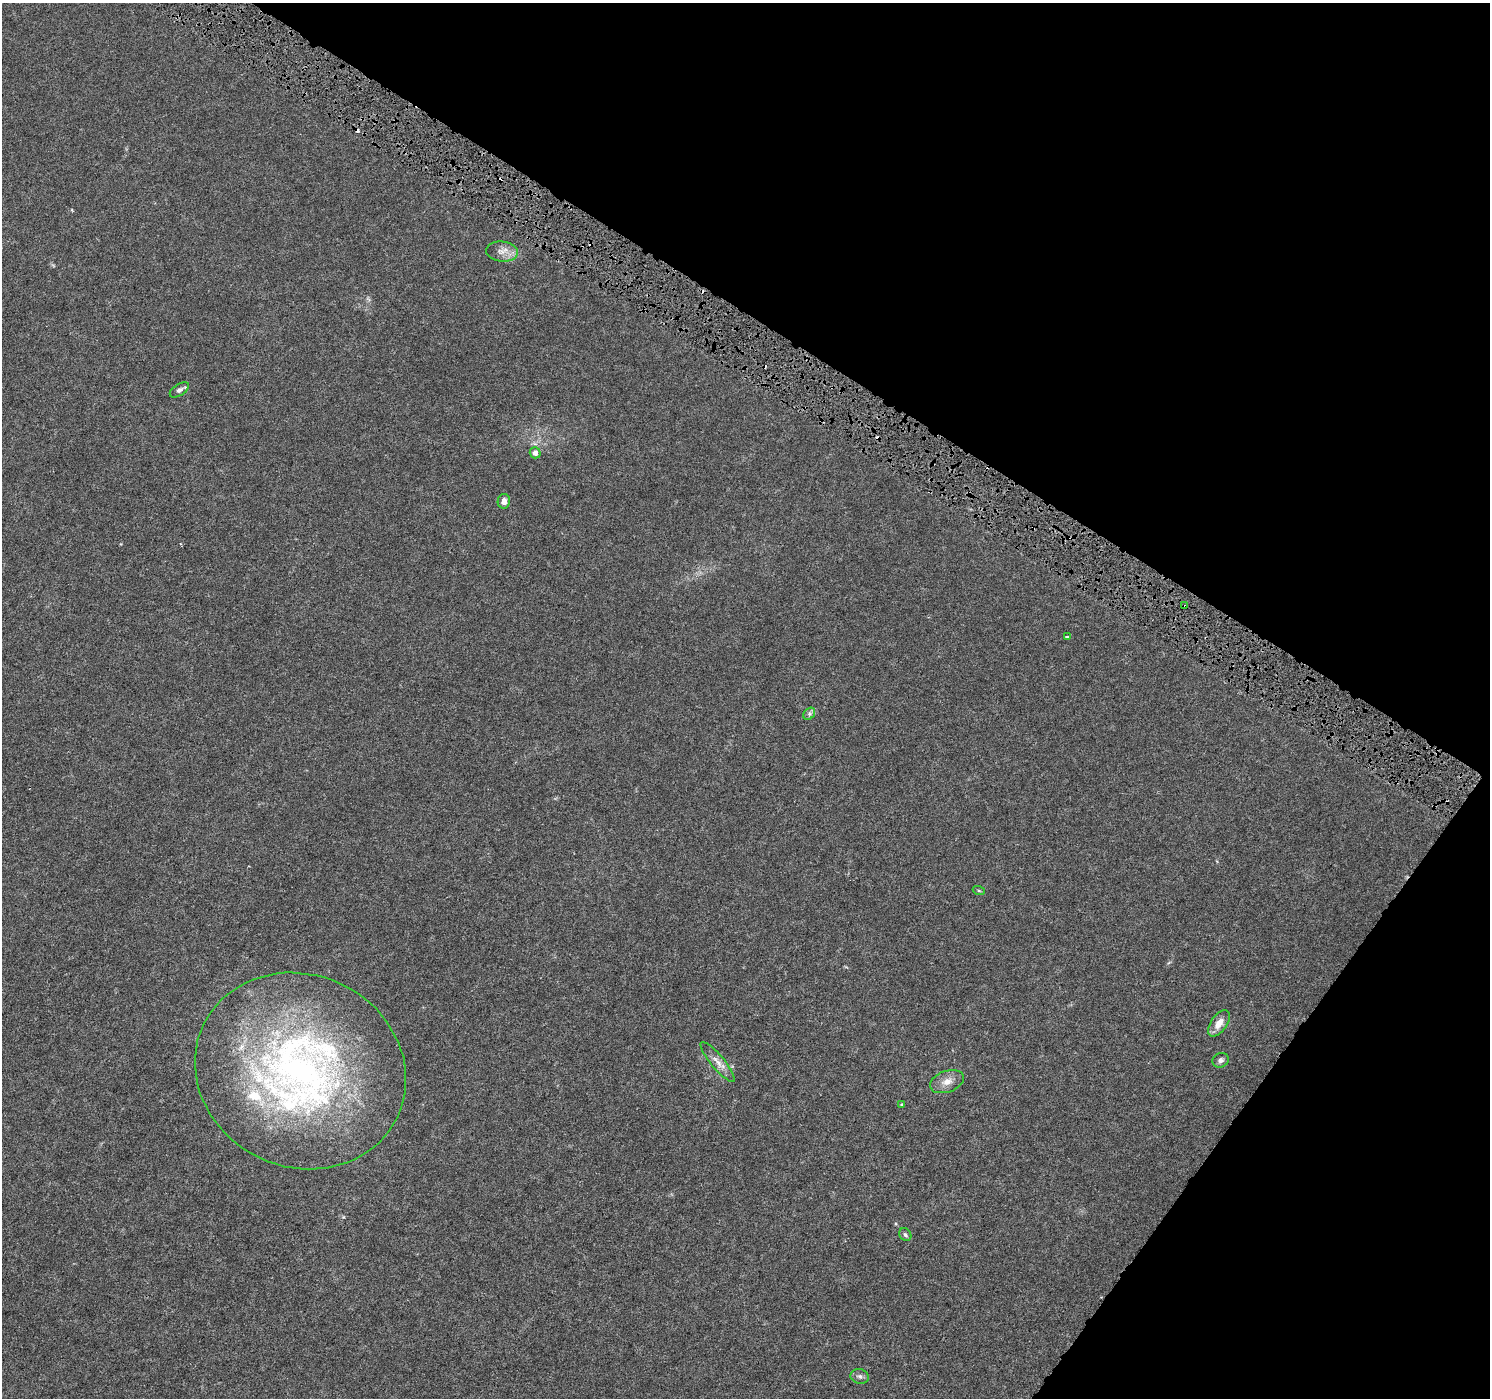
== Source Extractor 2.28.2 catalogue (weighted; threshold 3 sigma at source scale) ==
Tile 8 of 4 x 4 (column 4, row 2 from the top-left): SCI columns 4464-5951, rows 2981-4376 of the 5958 x 6028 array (HDU 1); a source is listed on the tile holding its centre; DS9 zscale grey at full resolution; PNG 1492 x 1400 px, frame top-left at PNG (2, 3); each listed source drawn as its Kron ellipse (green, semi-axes under 4 px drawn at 4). Shown black and unused: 30% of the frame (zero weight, under 4 of 8 exposures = <1% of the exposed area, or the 3 px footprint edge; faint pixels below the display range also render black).
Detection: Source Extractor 2.28.2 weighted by HDU 2 'WHT'; one run over the whole footprint, this tile lists its part. Background 0.00236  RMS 8.3e-04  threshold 0.0034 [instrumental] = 3 sigma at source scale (4.09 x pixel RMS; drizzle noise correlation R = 1.36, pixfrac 0.8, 0.0396/0.0396 arcsec/px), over >= 5 px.
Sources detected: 25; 6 cosmic-ray / hot-pixel residue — neither listed nor drawn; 3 inside a brighter listed object's ellipse — not listed separately; the other 16 listed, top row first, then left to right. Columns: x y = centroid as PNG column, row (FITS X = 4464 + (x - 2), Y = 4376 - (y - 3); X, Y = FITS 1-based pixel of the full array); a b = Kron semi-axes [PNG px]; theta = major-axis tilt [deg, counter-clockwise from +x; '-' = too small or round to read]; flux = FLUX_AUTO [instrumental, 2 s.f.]
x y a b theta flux
502 252 16 10 -6 0.71
179 390 11 5 33 0.24
535 453 5 5 - 0.43
504 501 7 6 - 0.39
1185 606 3 2 - 0.099
1067 637 3 3 - 0.11
809 714 7 5 47 0.17
979 891 6 4 -19 0.091
1219 1023 15 8 55 0.82
1221 1060 8 7 - 0.25
717 1062 25 7 -50 0.69
300 1071 107 96 -25 39
947 1082 17 10 20 0.78
901 1104 4 3 - 0.072
905 1235 7 5 -54 0.16
860 1376 9 7 -13 0.26
Overlapping masked pixels (flux is a lower limit): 1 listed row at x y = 1185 606